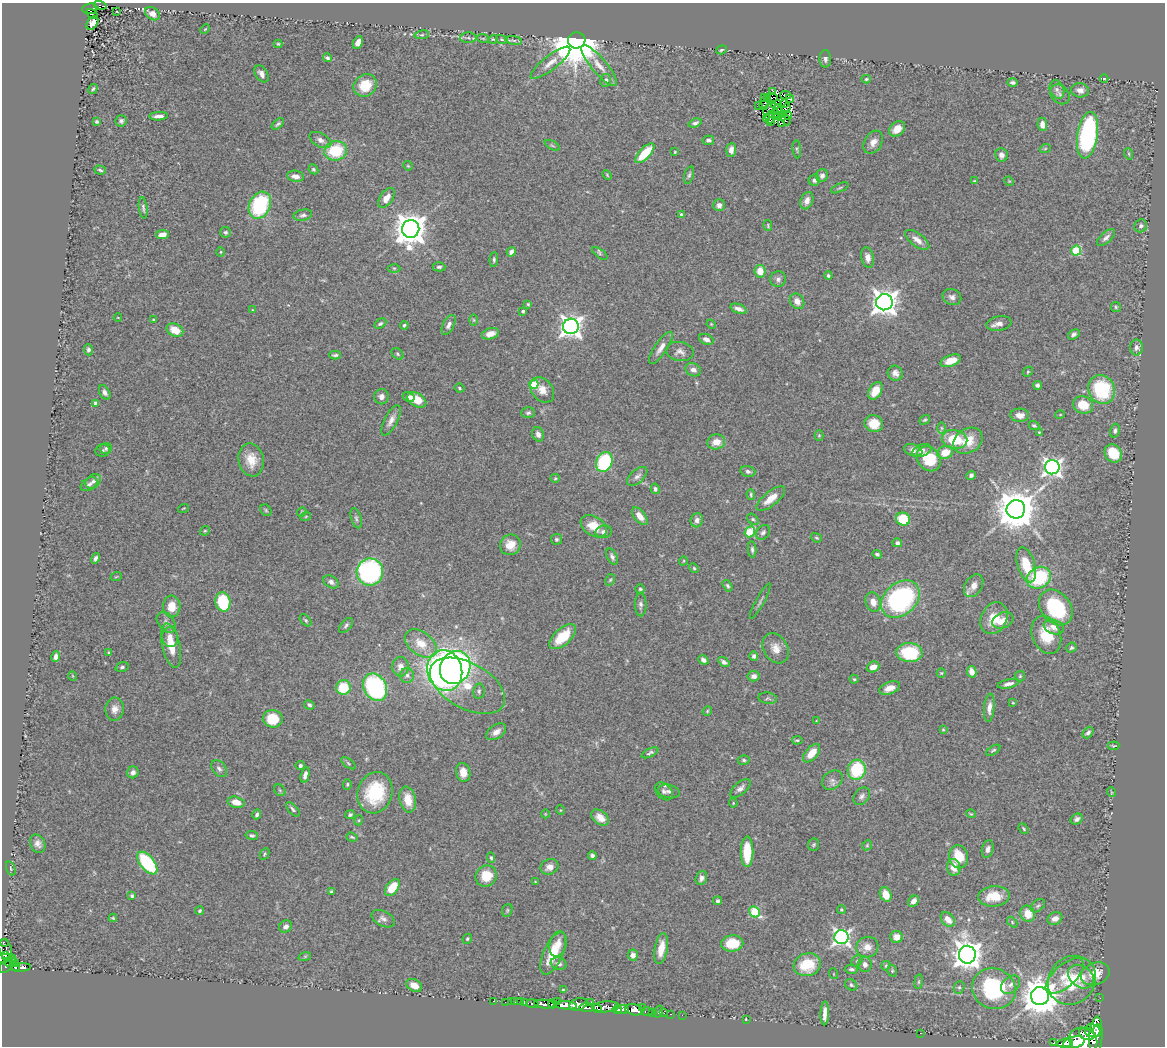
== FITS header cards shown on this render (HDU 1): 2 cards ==
NAXIS1  =                 1163
NAXIS2  =                 1044

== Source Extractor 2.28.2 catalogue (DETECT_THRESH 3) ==
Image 1163 x 1044 px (HDU 1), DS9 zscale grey, 1 PNG px = 1 image px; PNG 1167 x 1048 px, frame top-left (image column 1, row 1044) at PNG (2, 3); each listed source drawn as its Kron ellipse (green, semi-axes under 4 px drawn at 4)
Background 0.629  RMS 0.039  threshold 0.117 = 3 sigma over >= 5 px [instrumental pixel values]
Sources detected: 429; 4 with non-positive FLUX_AUTO (blend fragments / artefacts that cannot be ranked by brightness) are neither listed nor drawn; the other 425 listed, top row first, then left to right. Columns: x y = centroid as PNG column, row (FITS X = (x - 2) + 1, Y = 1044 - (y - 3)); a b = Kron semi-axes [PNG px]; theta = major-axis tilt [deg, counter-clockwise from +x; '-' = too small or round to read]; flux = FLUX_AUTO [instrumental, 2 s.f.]
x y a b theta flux
100 5 6 4 -14 79
90 9 7 5 7 23
117 12 3 2 - 1.8
92 14 6 2 -33 18
152 14 8 5 -35 19
92 23 7 5 55 16
205 29 5 3 - 2.5
422 35 7 3 9 4.2
468 38 8 5 1 6.3
483 38 6 3 -19 2.7
493 39 4 3 - 2.8
502 39 6 4 -19 3.4
514 40 8 4 -8 5.3
577 40 8 8 - 15000
358 42 7 4 63 16
278 44 4 4 - 3.3
721 50 5 4 - 3.8
327 58 4 3 - 6.5
825 59 8 6 89 9.6
550 63 24 7 38 26
599 66 26 7 -50 31
261 74 9 6 -57 13
866 79 4 4 - 3.4
1104 79 4 3 - 2.2
606 80 6 5 - 9.7
1012 82 5 4 - 6.1
365 85 12 10 37 66
93 89 5 3 - 4.5
1057 90 10 7 -67 10
1080 90 9 7 -6 13
773 91 3 2 - 0.53
1060 94 11 8 -48 11
785 95 5 3 - 1.5
764 97 3 2 - 2.8
772 97 6 2 -3 3.9
767 99 3 3 - 0.51
790 99 4 2 - 1.8
784 103 3 2 - 2.8
764 105 5 3 - 0.032
776 105 5 2 - 1.8
758 106 4 2 - 18
786 108 5 2 - 1.7
769 109 8 3 45 0.69
777 109 5 2 - 4.5
776 113 3 2 - 0.94
788 115 4 2 - 3.4
159 116 9 4 4 12
778 116 3 2 - 1.6
770 117 7 3 80 3.4
782 117 4 2 - 4.8
766 119 3 2 - 1
785 119 7 2 -60 2.8
121 121 6 5 - 6.3
97 122 3 3 - 6.1
770 122 3 2 - 0.52
695 123 6 4 18 6.7
782 123 3 2 - 2.6
278 124 7 4 40 5.4
1042 124 7 5 -81 18
897 129 9 6 42 32
1088 135 23 10 81 420
320 140 12 7 -29 12
708 140 6 4 -6 7.1
873 142 12 8 60 19
552 145 8 3 -30 3.5
797 149 9 4 -84 4.2
1045 149 6 3 20 2.8
731 150 7 5 85 13
336 151 11 9 10 130
675 152 3 3 - 2.5
645 153 12 5 46 81
1129 154 6 3 -72 3
1001 155 7 6 - 11
408 166 5 4 - 2.7
313 169 5 4 - 5.2
100 170 6 3 -18 4.8
607 175 5 3 - 2.8
689 175 9 4 73 5.8
295 176 8 5 -10 17
822 176 6 6 - 11
814 180 5 5 - 9.2
974 181 4 3 - 2.7
1009 181 5 4 - 2.4
840 188 9 4 24 4.3
386 198 11 6 55 25
807 201 9 6 67 15
260 205 14 10 65 220
719 205 6 6 - 12
143 208 11 4 -82 6.5
681 214 3 3 - 3.7
303 215 9 5 13 7.9
768 226 5 3 - 2.8
1141 226 7 6 - 7.8
411 229 9 8 - 4900
225 232 5 5 - 5.5
162 235 6 4 8 21
1106 238 11 5 41 9.9
917 240 14 6 -36 20
1076 251 5 5 - 170
221 252 5 3 - 2.9
511 252 5 4 - 8.3
600 253 9 4 -36 4.5
868 258 10 6 -78 16
494 260 7 4 86 5.3
439 267 6 4 1 5.6
394 268 6 4 0 4
760 271 6 5 - 38
828 276 4 4 - 4.7
778 279 8 7 - 8.6
952 297 10 7 -24 11
797 301 8 7 - 20
884 302 8 8 - 2800
528 304 4 4 - 3.2
1116 307 5 5 - 3.7
739 309 8 4 -19 13
253 310 4 4 - 2.2
523 311 3 3 - 5.5
118 318 4 2 - 1.8
154 320 4 3 - 2.9
474 320 6 4 -89 3.8
380 324 6 4 31 5.2
711 324 5 4 - 2.7
999 324 13 7 10 15
404 325 4 4 - 3.5
449 325 10 5 62 12
571 326 8 7 - 1800
175 330 9 6 -25 41
490 334 9 5 16 19
1074 334 6 4 35 7
706 339 7 5 -22 10
1136 347 8 6 90 10
661 348 19 6 56 19
88 350 5 4 - 6.9
680 352 14 9 -9 14
397 354 7 5 -43 4.3
335 355 6 3 1 4.9
951 361 10 5 20 30
693 370 8 6 -23 11
1028 372 5 4 - 3.5
895 373 7 7 - 13
534 384 4 4 - 87
1038 385 4 4 - 7.3
460 388 5 3 - 3.6
542 390 14 10 -50 28
1102 390 15 13 -63 190
875 391 9 6 59 34
105 392 8 5 -62 8.5
381 397 7 7 - 12
408 397 6 5 - 9
417 400 10 6 -33 48
96 403 4 3 - 9
1083 405 10 8 -19 53
528 413 7 5 1 6
1020 415 9 6 -3 18
1060 415 5 3 - 2.3
391 420 17 6 63 17
925 420 6 4 37 3.8
874 424 9 8 - 41
1034 425 5 4 - 4.2
941 428 6 4 -89 3.8
1115 431 7 5 75 6.4
1039 432 3 2 - 2.3
538 434 7 5 -70 12
819 436 5 4 - 3.1
955 439 13 9 -11 88
968 441 16 12 33 49
716 442 9 7 14 29
106 448 6 5 - 4.6
103 450 7 6 - 4.8
913 450 9 6 -19 12
922 451 10 6 18 11
945 452 8 6 22 45
1113 454 9 8 - 90
929 459 13 11 -48 78
251 460 17 12 -79 44
604 462 10 8 68 220
1052 467 7 7 - 1100
748 471 7 5 -15 7.9
971 475 5 4 - 7.3
637 476 12 6 41 11
555 478 5 4 - 3.1
93 481 8 6 40 9.7
89 484 9 6 31 8.4
655 489 5 4 - 6.5
751 494 5 3 - 3.9
771 499 17 7 39 35
183 508 5 2 - 2.2
1016 509 9 9 - 9000
266 510 6 5 - 4
302 512 5 4 - 3.1
306 516 5 3 - 2.4
640 516 10 5 -50 28
356 518 10 5 -74 6.7
753 519 6 4 -38 4.8
903 519 7 6 - 100
697 520 7 6 - 11
594 526 14 9 -33 51
205 531 5 4 - 3.3
604 532 8 6 9 11
750 532 6 5 - 140
763 532 8 6 49 7.6
816 538 6 4 -20 3.8
556 539 5 5 - 4.8
897 543 5 4 - 9.1
510 545 10 10 - 37
752 549 8 4 -86 5.9
877 554 5 3 - 4.9
612 557 8 5 -63 8.1
96 558 5 3 - 7.7
683 561 5 3 - 2.2
1026 565 18 8 -73 73
694 568 5 4 - 3.5
370 572 13 13 - 490
116 577 6 3 19 2.5
1039 578 12 10 30 170
610 580 6 4 61 3.8
331 582 8 5 -30 10
728 586 6 4 -58 5.1
974 586 12 8 59 22
640 589 4 4 - 3.8
900 599 21 16 41 430
760 601 20 3 61 6.5
223 602 10 7 -80 130
873 602 10 7 -72 22
641 605 11 6 -90 9
172 606 11 8 87 35
1056 608 19 14 -52 200
994 618 17 12 62 47
306 620 7 4 -45 5.3
1003 620 11 7 21 25
166 622 11 8 -52 12
346 625 9 5 51 6.3
1054 627 10 7 -20 17
1046 635 19 14 -69 72
170 637 10 8 -84 17
563 637 16 8 42 84
421 644 18 11 -36 45
171 646 23 9 -77 48
776 648 16 12 -60 28
1071 648 5 4 - 4.7
109 652 4 3 - 3
909 653 13 9 -5 140
754 656 5 4 - 7.7
56 657 5 4 - 12
703 660 5 4 - 8.2
724 662 6 4 -36 8.5
122 667 7 4 15 5.4
401 667 10 8 86 17
455 667 17 15 63 860
873 667 6 5 - 21
445 671 20 17 -74 1300
972 672 6 4 -77 22
941 673 5 4 - 3.2
407 675 7 7 - 7.5
73 676 5 3 - 2
754 676 6 5 - 13
1020 676 5 5 - 3.6
854 679 4 4 - 3.6
1009 684 11 4 12 12
467 686 41 23 -29 120
343 687 7 7 - 91
375 687 14 11 -59 330
890 688 11 6 21 25
479 691 7 5 80 6.1
768 698 9 5 -8 5.3
1013 703 4 2 - 2.1
309 705 5 4 - 6.4
989 708 14 5 85 17
115 709 11 9 83 19
707 711 5 4 - 3
273 719 10 9 - 71
816 721 4 3 - 1.6
943 730 3 2 - 2.5
496 732 11 7 35 16
1088 733 6 4 50 8.6
797 740 5 4 - 3.7
1113 746 6 3 6 2.9
993 750 8 4 31 4.3
650 753 9 4 27 5.8
812 753 11 6 49 42
744 760 6 4 -5 4.4
348 763 8 4 -37 4.5
300 766 5 4 - 7.2
219 769 9 6 -53 8.9
857 770 10 9 - 170
133 772 6 5 - 11
463 772 9 7 -81 28
305 775 8 4 76 13
832 780 11 8 36 12
347 784 5 4 - 3.7
740 788 12 6 41 12
280 790 6 5 - 3.9
664 791 10 7 -46 8.3
669 791 11 6 -11 9.5
1111 792 5 3 - 2.2
375 793 21 17 72 150
862 796 10 7 50 9.9
408 800 13 8 -77 41
236 802 9 5 -14 24
733 803 4 4 - 2.7
293 809 9 4 -47 6.4
560 810 4 4 - 2.6
545 814 4 3 - 1.8
971 814 5 3 - 2.7
257 815 5 3 - 6.1
350 815 5 4 - 5.2
600 818 10 6 -37 28
1077 819 6 5 - 8.5
359 820 5 3 - 2.5
1024 829 6 3 -50 2.9
252 835 6 4 -11 5.4
352 837 5 3 - 3.4
38 844 9 7 -65 13
814 845 6 5 - 4.1
867 845 5 4 - 3.7
988 849 9 5 74 11
747 852 15 6 90 88
265 854 6 3 64 3.2
592 856 4 4 - 9
959 857 11 9 -81 71
491 858 5 4 - 4.5
147 863 13 7 -51 240
549 867 9 7 24 18
954 867 8 6 -80 29
11 868 7 4 -70 3.7
486 876 11 10 - 58
701 878 7 5 68 11
535 882 4 4 - 2.2
392 888 10 6 53 73
331 892 4 4 - 3.6
886 894 7 5 -67 39
132 896 4 4 - 4.6
994 896 16 10 4 63
718 901 4 4 - 6.5
914 901 6 4 45 17
1038 906 8 5 38 6.3
507 910 6 5 - 4.3
841 910 4 4 - 3.2
199 911 4 4 - 4.5
754 912 6 5 - 150
1028 914 8 7 - 43
113 918 4 3 - 3.1
383 919 12 7 -27 12
948 919 8 6 -47 25
1055 919 8 6 26 16
1012 922 6 4 -47 3.4
286 926 7 5 33 10
842 937 7 7 - 960
897 937 6 6 - 24
467 939 5 4 - 3.9
3 942 3 3 - 17
732 943 11 8 2 72
558 944 13 8 76 22
867 947 11 10 - 27
661 948 16 6 79 39
5 949 10 6 -71 120
553 953 23 9 66 72
5 955 3 2 - 43
633 955 5 5 - 14
967 955 9 8 - 3500
305 956 6 4 19 3.7
4 958 8 3 6 93
10 961 7 2 47 190
857 961 6 5 - 4.5
14 963 4 3 - 61
559 964 8 6 -17 11
865 964 8 6 -77 14
6 965 9 5 51 460
807 965 14 11 17 93
886 966 5 3 - 3.1
16 967 3 3 - 160
21 967 10 3 5 170
851 969 6 4 -2 5.6
892 971 6 4 -73 3.8
834 974 5 3 - 2
1095 974 15 11 22 42
1065 976 24 11 42 43
1081 977 14 10 -37 35
1072 980 26 23 50 120
919 982 7 4 82 4
414 985 8 6 -27 27
851 985 6 5 - 6.2
1011 985 11 7 41 13
959 987 6 5 - 4.7
994 989 22 20 -25 260
563 990 4 3 - 2.3
1040 996 9 9 - 7600
1100 998 2 2 - 9
494 1001 3 2 - 21
520 1001 3 2 - 13
557 1001 3 2 - 240
505 1002 2 2 - 2.4
511 1002 2 2 - 3.3
515 1002 3 2 - 14
524 1002 3 3 - 190
590 1002 3 3 - 120
532 1004 6 3 -9 160
544 1004 10 4 -5 1100
552 1004 4 3 - 500
578 1004 9 6 19 1400
566 1005 11 4 -5 2000
587 1007 7 4 0 450
606 1007 13 5 3 630
597 1008 5 4 - 790
642 1008 3 2 - 72
617 1009 4 3 - 510
622 1009 7 3 -8 1300
634 1010 9 5 -12 1200
647 1011 5 3 - 68
653 1012 4 3 - 43
658 1012 6 3 72 31
664 1013 2 2 - 14
825 1013 12 4 88 22
671 1014 3 2 - 12
682 1015 2 2 - 13
746 1020 3 2 - 110
1093 1031 8 6 -9 1200
1097 1031 6 3 83 800
921 1033 2 2 - 23
1087 1034 8 6 -20 590
1096 1036 20 6 86 2900
1083 1041 14 12 -29 3500
1074 1042 11 6 15 1800
1054 1043 3 3 - 90
1065 1043 8 4 7 950
At the frame edge (FLAGS 8, measured only in part): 3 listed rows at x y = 3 942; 4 958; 1083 1041
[4 non-positive-flux detections neither listed nor drawn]